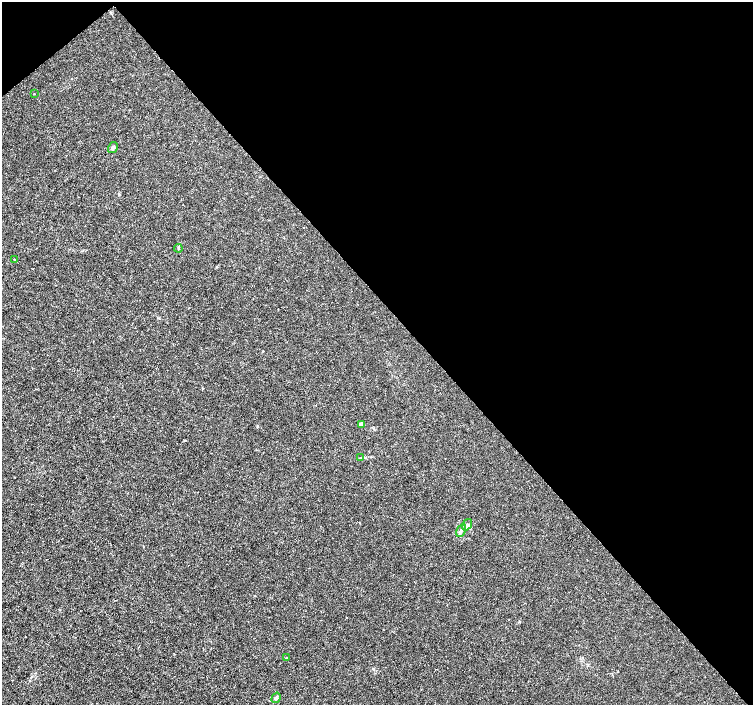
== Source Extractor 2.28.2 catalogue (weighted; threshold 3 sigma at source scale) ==
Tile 3 of 4 x 4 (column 3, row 1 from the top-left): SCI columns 3010-4510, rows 4425-5829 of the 6012 x 5974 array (HDU 1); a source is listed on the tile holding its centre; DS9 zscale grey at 2 x 2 block average (1 PNG px = mean of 2 x 2 image px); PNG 755 x 707 px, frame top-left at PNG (2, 2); each listed source drawn as its Kron ellipse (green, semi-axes under 4 px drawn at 4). Shown black and unused: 44% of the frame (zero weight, under 3 of 4 exposures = <1% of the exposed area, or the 3 px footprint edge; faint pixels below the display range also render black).
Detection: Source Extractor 2.28.2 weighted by HDU 2 'WHT'; one run over the whole footprint, this tile lists its part. Background 0.00115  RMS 0.0013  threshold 0.00601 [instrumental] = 3 sigma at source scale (4.5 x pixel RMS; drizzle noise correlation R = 1.50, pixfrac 1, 0.0396/0.0396 arcsec/px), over >= 5 px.
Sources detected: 10; all 10 listed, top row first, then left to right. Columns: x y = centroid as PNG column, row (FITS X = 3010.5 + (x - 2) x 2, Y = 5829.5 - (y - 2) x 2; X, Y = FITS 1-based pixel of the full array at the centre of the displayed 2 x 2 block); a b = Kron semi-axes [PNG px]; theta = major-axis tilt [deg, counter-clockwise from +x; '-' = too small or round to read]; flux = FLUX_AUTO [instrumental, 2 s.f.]
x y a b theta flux
34 94 2 2 - 0.15
113 148 6 3 57 0.72
178 248 4 2 - 0.28
14 259 2 2 - 0.4
361 424 4 3 - 1.3
361 458 3 2 - 0.21
467 525 6 3 54 0.56
461 531 7 3 62 0.6
286 658 3 2 - 0.21
276 698 5 3 - 0.66
Diffuse or blended objects may show on this block-average render without a row.